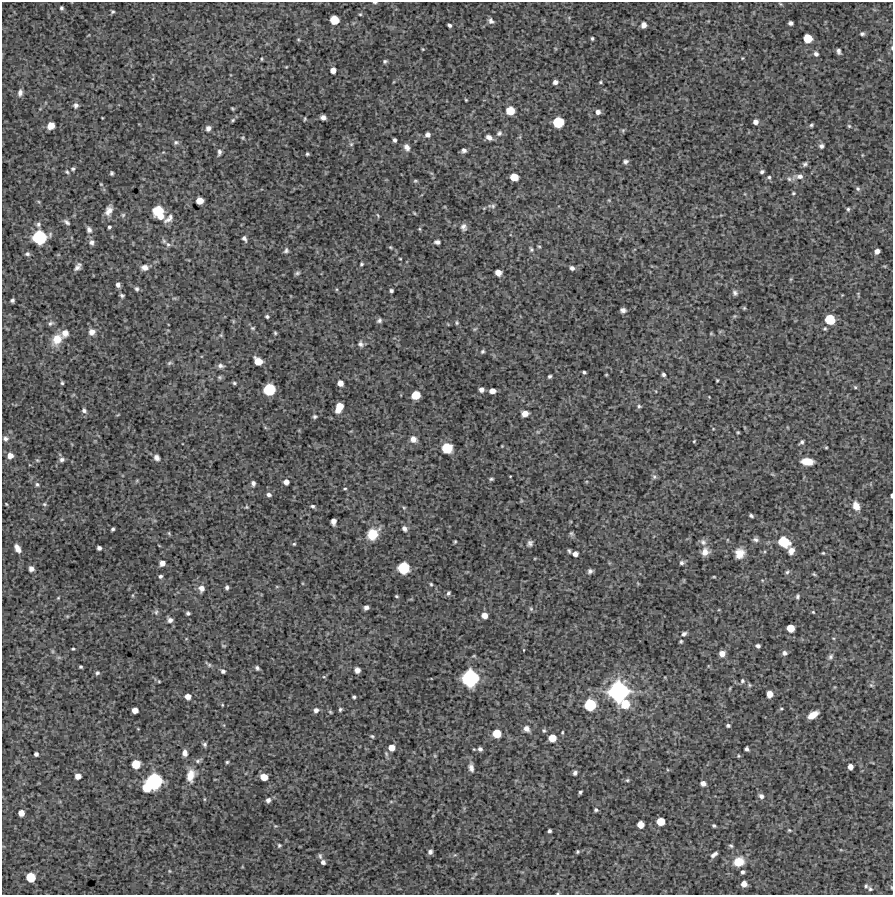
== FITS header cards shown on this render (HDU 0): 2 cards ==
NAXIS1  =                  891 /Length X axis
NAXIS2  =                  893 /Length Y axis

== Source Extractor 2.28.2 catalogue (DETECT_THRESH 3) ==
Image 891 x 893 px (HDU 0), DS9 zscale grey, 1 PNG px = 1 image px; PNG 895 x 897 px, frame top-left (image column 1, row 893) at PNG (2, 2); no overlay
Background 3810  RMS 210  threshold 638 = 3 sigma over >= 5 px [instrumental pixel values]
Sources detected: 313; all 313 listed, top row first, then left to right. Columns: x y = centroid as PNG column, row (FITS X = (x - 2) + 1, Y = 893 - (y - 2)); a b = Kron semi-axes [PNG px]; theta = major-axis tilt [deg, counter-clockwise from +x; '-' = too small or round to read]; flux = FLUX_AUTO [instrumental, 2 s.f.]
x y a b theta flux
375 2 5 2 - 1.8e+04
61 8 3 3 - 2.4e+04
113 12 4 4 - 2.1e+04
360 14 5 4 - 1.6e+04
334 20 7 6 - 3.1e+05
491 21 7 5 -47 4.6e+04
790 23 4 4 - 4.2e+04
449 25 4 3 - 3.4e+04
644 25 6 5 - 6.9e+04
862 34 5 4 - 2.9e+04
592 38 4 3 - 2.0e+04
808 38 6 6 - 2.7e+05
892 48 5 3 - 1.3e+04
423 49 4 4 - 1.3e+04
839 51 6 4 -74 3.9e+04
816 54 5 5 - 4.1e+04
742 58 5 3 - 1.2e+04
261 59 4 3 - 1.4e+04
385 61 5 4 - 2.4e+04
286 67 4 3 - 1.1e+04
333 70 5 5 - 1.0e+05
555 82 5 5 - 5.2e+04
600 82 4 4 - 1.6e+04
20 93 7 5 83 4.9e+04
466 100 4 3 - 1.3e+04
76 105 7 6 - 4.2e+04
232 108 4 2 - 1.4e+04
510 111 6 6 - 2.7e+05
598 112 6 6 - 5.9e+04
323 117 5 4 - 5.6e+04
102 118 3 2 - 9.0e+03
305 119 4 2 - 1.6e+04
233 120 6 4 48 2.2e+04
558 122 7 7 - 4.9e+05
755 122 5 4 - 6.3e+04
811 125 6 4 17 2.3e+04
51 126 7 6 - 1.1e+05
849 126 4 4 - 1.7e+04
208 128 7 6 - 4.9e+04
623 130 6 4 44 2.1e+04
499 133 8 6 45 3.6e+04
428 135 5 5 - 5.8e+04
489 137 7 5 -31 6.6e+04
243 138 6 4 84 1.8e+04
395 140 4 3 - 3.3e+04
176 142 7 6 - 2.9e+04
351 144 6 6 - 2.7e+04
821 146 6 6 - 3.4e+04
407 147 9 6 -60 7.0e+04
464 150 5 4 - 3.7e+04
219 152 8 5 80 3.8e+04
307 154 3 3 - 2.0e+04
625 162 6 6 - 3.5e+04
805 164 6 5 - 3.0e+04
73 169 5 5 - 2.4e+04
67 172 6 4 -65 2.1e+04
762 172 4 3 - 2.8e+04
112 173 4 3 - 2.3e+04
800 176 8 7 - 6.5e+04
514 177 6 6 - 2.3e+05
769 177 5 4 - 2.1e+04
789 179 6 6 - 3.1e+04
415 181 6 4 -18 1.9e+04
101 184 4 3 - 1.2e+04
858 189 6 6 - 3.1e+04
793 193 4 3 - 1.6e+04
200 201 6 5 - 1.5e+05
493 206 7 6 - 3.0e+04
848 209 5 4 - 2.3e+04
109 211 12 7 66 9.8e+04
158 212 11 8 -63 5.4e+05
414 213 5 3 - 1.2e+04
123 215 6 5 - 2.2e+04
378 215 7 3 -67 1.5e+04
168 219 14 7 39 7.8e+04
67 222 8 5 -40 3.9e+04
38 224 7 6 - 4.2e+04
109 227 3 3 - 2.4e+04
464 227 8 7 - 5.4e+04
419 229 5 3 - 1.5e+04
89 230 8 6 -61 5.4e+04
39 237 10 10 - 9.6e+05
244 239 7 4 -57 3.7e+04
164 241 7 5 -61 2.8e+04
91 242 7 7 - 4.5e+04
437 242 6 4 -1 4.2e+04
168 245 7 6 - 3.5e+04
539 246 5 3 - 1.5e+04
390 247 5 4 - 1.6e+04
531 249 7 5 -56 2.6e+04
286 250 6 5 - 3.0e+04
877 251 5 4 - 6.7e+04
27 254 6 5 - 3.2e+04
400 259 3 2 - 1.1e+04
361 264 4 3 - 2.0e+04
78 267 8 5 51 5.4e+04
144 267 9 7 -3 7.7e+04
572 268 4 4 - 4.3e+04
498 272 5 5 - 1.1e+05
297 273 6 4 20 2.6e+04
118 285 5 4 - 5.2e+04
137 289 5 5 - 3.0e+04
391 290 4 3 - 2.8e+04
735 293 7 5 -57 3.7e+04
122 295 4 3 - 2.6e+04
12 300 4 3 - 2.9e+04
744 308 4 4 - 1.7e+04
623 310 6 4 -10 4.4e+04
735 316 6 4 70 1.8e+04
267 317 4 3 - 2.2e+04
830 319 7 7 - 4.2e+05
379 320 7 6 - 3.5e+04
233 321 6 4 -72 1.6e+04
50 323 8 5 29 3.2e+04
457 323 6 4 90 2.1e+04
253 328 7 5 -14 2.3e+04
475 329 6 4 17 1.6e+04
825 329 5 4 - 1.9e+04
92 332 8 7 - 8.7e+04
65 333 9 8 - 9.6e+04
275 333 4 3 - 1.8e+04
711 333 4 4 - 1.3e+04
221 335 6 4 46 1.8e+04
57 339 14 11 56 2.3e+05
361 344 8 6 -59 4.3e+04
482 351 4 4 - 2.2e+04
258 361 7 6 - 2.0e+05
169 363 7 5 27 2.3e+04
221 366 8 6 -14 4.4e+04
584 372 4 3 - 2.1e+04
606 375 3 3 - 1.3e+04
663 375 4 4 - 3.0e+04
550 376 4 3 - 2.5e+04
220 377 6 5 - 2.2e+04
717 380 3 2 - 1.4e+04
62 383 5 4 - 2.2e+04
234 383 5 4 - 2.1e+04
340 383 5 5 - 9.8e+04
855 387 5 5 - 1.8e+04
269 389 8 8 - 6.2e+05
481 390 4 4 - 6.1e+04
492 391 5 5 - 1.1e+05
415 395 6 6 - 2.8e+05
709 397 3 3 - 8.5e+03
639 406 5 5 - 2.3e+04
339 407 9 5 66 2.6e+05
84 410 7 6 - 4.0e+04
525 414 6 5 - 1.2e+05
315 417 4 4 - 2.3e+04
738 432 4 3 - 1.5e+04
5 439 7 6 - 4.4e+04
413 439 8 7 - 8.1e+04
694 441 4 3 - 1.2e+04
802 442 6 4 44 2.9e+04
502 446 3 3 - 1.0e+04
826 447 5 3 - 1.4e+04
447 448 9 9 - 2.7e+05
10 456 6 6 - 1.0e+05
157 458 7 6 - 5.3e+04
37 460 5 4 - 1.6e+04
62 460 7 6 - 4.3e+04
807 461 10 6 -4 2.3e+05
510 476 3 2 - 9.4e+03
654 477 7 5 -69 3.1e+04
491 479 5 3 - 2.1e+04
286 482 5 5 - 7.5e+04
253 483 6 5 - 3.8e+04
37 484 6 5 - 2.9e+04
345 489 5 2 - 1.5e+04
269 495 5 4 - 4.2e+04
891 495 3 2 - 2.3e+04
6 504 5 3 - 1.3e+04
44 504 6 5 - 2.2e+04
312 506 6 5 - 2.8e+04
856 506 9 7 -69 1.4e+05
246 507 5 4 - 1.7e+04
404 508 5 4 - 1.7e+04
751 516 4 3 - 2.5e+04
333 521 6 4 86 7.8e+04
113 529 4 3 - 2.7e+04
404 529 8 6 -48 4.4e+04
169 533 6 4 -60 1.7e+04
372 534 12 10 50 3.2e+05
571 534 6 5 - 2.4e+04
755 540 8 6 -9 4.1e+04
455 542 3 2 - 1.5e+04
703 542 10 7 -45 4.9e+04
783 542 9 8 - 4.7e+05
530 543 7 5 61 4.1e+04
294 544 4 4 - 1.6e+04
17 548 9 5 -61 9.5e+04
99 548 4 4 - 4.2e+04
569 551 4 2 - 2.0e+04
791 551 7 6 - 8.6e+04
705 552 9 8 - 1.0e+05
740 553 11 10 - 1.5e+05
823 553 3 3 - 1.4e+04
575 554 5 4 - 7.2e+04
162 563 5 5 - 8.3e+04
682 563 6 5 - 3.4e+04
403 568 8 8 - 6.0e+05
31 569 5 5 - 6.3e+04
590 571 4 4 - 3.5e+04
787 572 6 5 - 2.6e+04
814 574 5 4 - 1.8e+04
160 576 5 5 - 3.0e+04
714 577 4 3 - 1.2e+04
431 584 5 4 - 1.8e+04
227 587 4 3 - 3.2e+04
201 588 8 7 - 8.8e+04
448 593 5 4 - 2.8e+04
397 596 4 3 - 1.6e+04
797 596 5 4 - 2.7e+04
58 598 5 4 - 1.4e+04
366 607 5 4 - 5.0e+04
531 609 6 5 - 2.6e+04
156 612 8 6 88 3.5e+04
813 612 4 3 - 1.3e+04
188 613 5 4 - 2.9e+04
484 615 6 5 - 1.1e+05
67 616 5 3 - 1.3e+04
170 620 7 6 - 5.3e+04
790 628 6 6 - 2.1e+05
684 634 6 5 - 3.6e+04
681 641 5 4 - 1.6e+04
223 646 6 3 -9 1.4e+04
758 646 4 4 - 3.5e+04
73 649 3 2 - 1.5e+04
524 650 3 2 - 8.8e+03
784 653 6 5 - 4.3e+04
722 654 6 5 - 9.0e+04
474 656 5 3 - 1.3e+04
830 657 8 6 58 3.7e+04
208 664 10 4 -41 2.8e+04
81 667 3 3 - 2.0e+04
257 668 5 4 - 3.2e+04
357 670 5 5 - 7.8e+04
223 671 5 5 - 3.5e+04
97 673 5 5 - 2.6e+04
324 677 5 3 - 1.5e+04
470 678 11 11 - 1.4e+06
159 681 4 4 - 1.4e+04
742 681 6 5 - 2.8e+04
749 685 6 5 - 2.1e+04
871 685 6 4 -43 2.1e+04
730 688 5 3 - 1.3e+04
618 691 15 14 - 2.0e+06
770 694 5 5 - 1.2e+05
188 697 6 5 - 1.1e+05
354 697 4 3 - 2.5e+04
625 704 8 8 - 2.8e+05
222 705 4 4 - 1.2e+04
590 705 8 8 - 5.9e+05
340 709 5 4 - 2.3e+04
781 709 5 3 - 1.5e+04
135 710 5 5 - 1.1e+05
316 710 6 5 - 5.0e+04
330 712 5 4 - 1.7e+04
813 715 9 5 30 1.8e+05
728 725 4 3 - 2.5e+04
526 729 7 6 - 6.7e+04
544 730 6 4 -89 2.1e+04
562 732 4 3 - 1.4e+04
497 734 6 6 - 2.4e+05
372 736 5 4 - 2.0e+04
552 738 6 6 - 2.0e+05
205 744 6 5 - 3.0e+04
391 748 7 6 - 1.2e+05
480 749 5 5 - 3.7e+04
747 749 4 4 - 3.5e+04
185 753 7 5 -83 7.1e+04
36 754 4 4 - 4.1e+04
738 756 5 4 - 1.5e+04
198 761 10 5 24 3.9e+04
227 762 4 4 - 1.9e+04
136 764 6 6 - 2.6e+05
850 767 5 4 - 8.1e+04
471 768 11 6 -80 6.1e+04
575 773 4 4 - 3.7e+04
190 775 18 10 80 1.8e+05
78 776 5 5 - 9.2e+04
264 777 6 5 - 1.7e+05
627 780 5 4 - 1.9e+04
154 781 11 11 - 1.2e+06
703 783 5 5 - 7.1e+04
147 787 7 6 - 3.1e+05
580 792 4 3 - 2.2e+04
761 796 7 6 - 5.0e+04
268 800 6 5 - 4.8e+04
391 802 6 3 -19 1.5e+04
596 810 4 3 - 2.4e+04
21 813 5 5 - 1.1e+05
661 821 6 6 - 2.3e+05
641 825 5 5 - 1.4e+05
714 826 3 3 - 2.1e+04
789 830 5 4 - 1.5e+04
549 831 3 3 - 2.8e+04
279 845 6 5 - 2.0e+04
731 846 6 5 - 2.3e+04
430 852 5 4 - 3.9e+04
578 852 4 4 - 1.9e+04
714 854 7 3 38 4.8e+04
320 856 8 5 -75 2.8e+04
323 862 4 4 - 4.3e+04
739 862 10 8 21 2.7e+05
169 871 5 3 - 1.4e+04
743 872 5 4 - 3.0e+04
31 877 7 6 - 3.5e+05
744 884 5 5 - 1.0e+05
866 886 5 4 - 2.2e+04
891 887 5 3 - 1.1e+04
870 889 6 5 - 2.2e+04
558 893 5 3 - 1.4e+04
At the frame edge (FLAGS 8, measured only in part): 5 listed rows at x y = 375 2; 892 48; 891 495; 891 887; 558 893